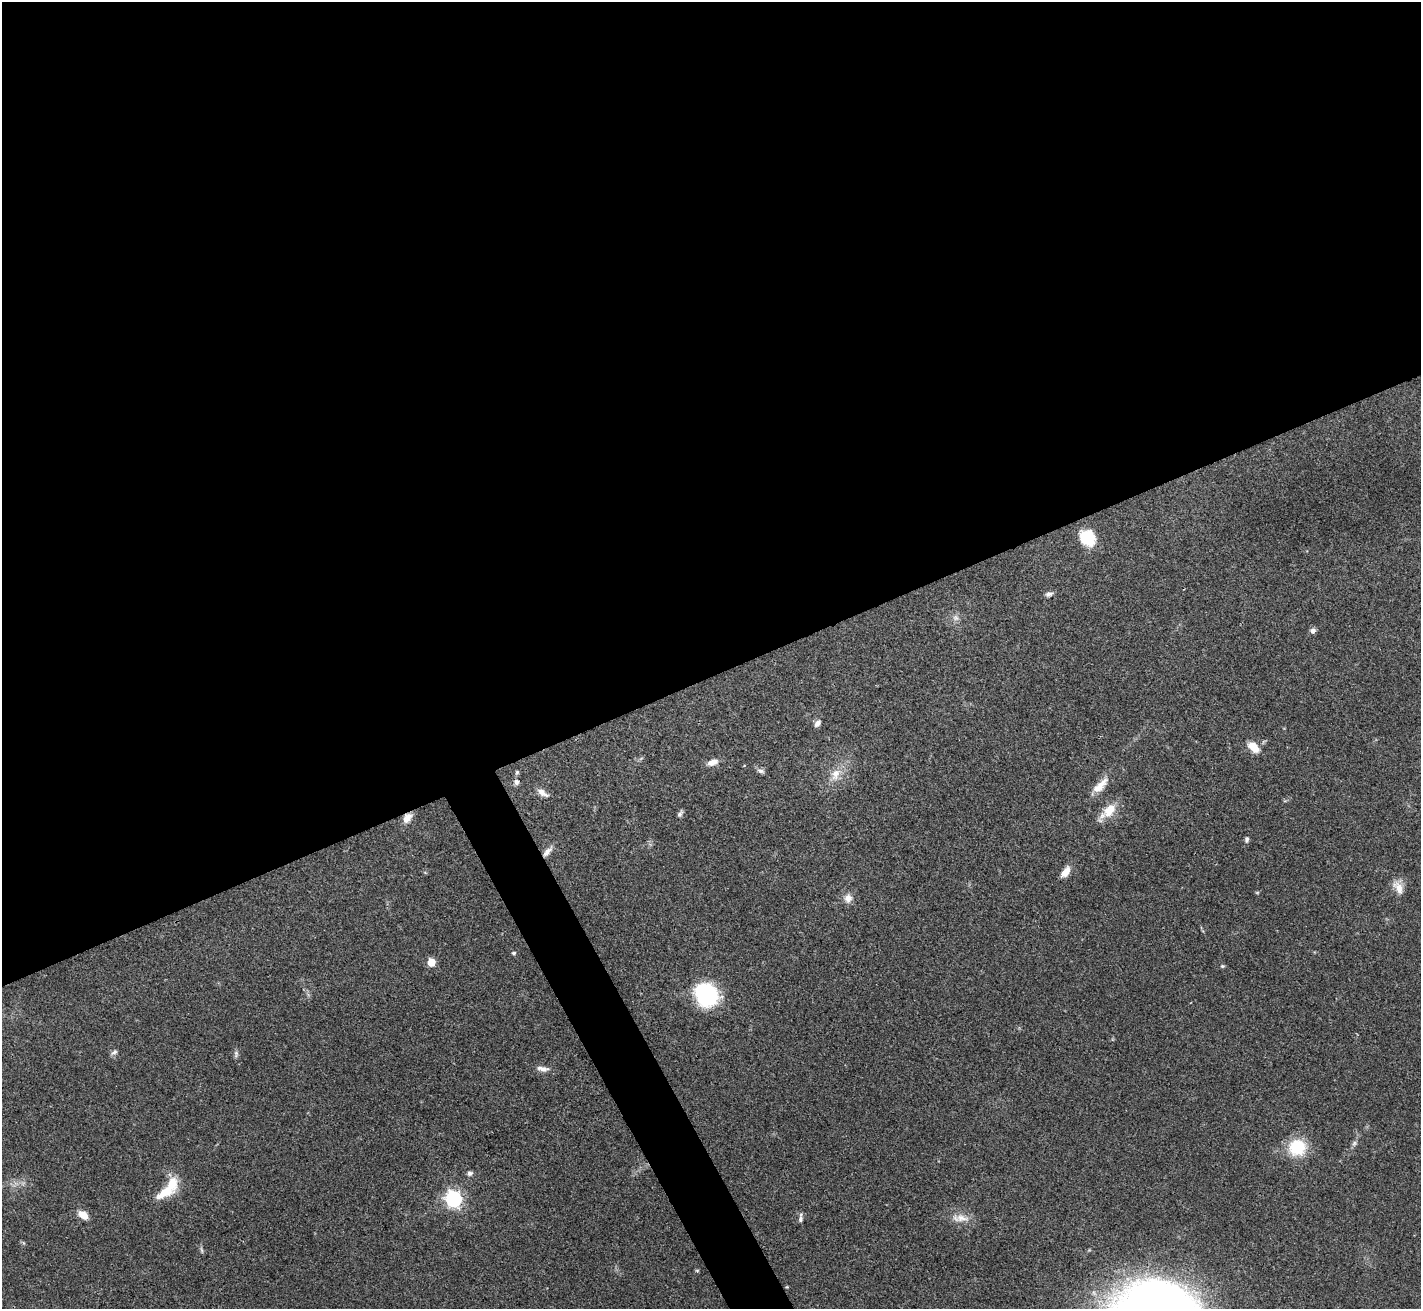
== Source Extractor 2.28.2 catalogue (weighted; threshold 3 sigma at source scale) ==
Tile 2 of 4 x 4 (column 2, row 1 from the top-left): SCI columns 1422-2840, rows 4075-5381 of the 5679 x 5670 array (HDU 1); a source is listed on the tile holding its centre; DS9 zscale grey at full resolution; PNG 1423 x 1311 px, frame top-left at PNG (2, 2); no overlay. Shown black and unused: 54% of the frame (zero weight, under 3 of 4 exposures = <1% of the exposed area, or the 3 px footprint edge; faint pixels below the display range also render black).
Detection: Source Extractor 2.28.2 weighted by HDU 2 'WHT'; one run over the whole footprint, this tile lists its part. Background 0.0648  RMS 0.0052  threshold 0.0234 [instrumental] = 3 sigma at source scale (4.5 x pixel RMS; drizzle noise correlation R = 1.50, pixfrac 1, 0.05/0.05 arcsec/px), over >= 5 px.
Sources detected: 40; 1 inside a brighter listed object's ellipse — not listed separately; the other 39 listed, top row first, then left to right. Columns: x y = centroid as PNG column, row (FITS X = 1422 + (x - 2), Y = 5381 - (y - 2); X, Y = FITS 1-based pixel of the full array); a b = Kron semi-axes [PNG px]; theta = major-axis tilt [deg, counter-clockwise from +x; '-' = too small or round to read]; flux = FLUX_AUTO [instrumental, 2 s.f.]
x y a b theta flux
1087 538 18 15 -49 16
1049 594 8 5 15 1.8
956 618 9 8 - 2.3
1313 631 7 7 - 1.9
817 723 9 6 53 2.4
1254 747 14 9 -48 7.1
712 762 12 7 20 4
761 771 11 5 -17 1.5
517 772 7 5 75 0.94
835 774 19 12 68 7.3
516 782 7 6 - 2.1
1100 785 26 9 46 7.4
542 793 16 7 -35 3.7
1109 811 24 12 43 9.7
680 813 9 5 57 1.3
407 818 14 9 54 4.5
1247 839 7 5 87 1.3
547 852 17 7 49 3.4
1066 872 12 6 53 6.2
1398 887 20 11 -68 5.7
1257 892 6 4 0 0.54
848 898 12 11 - 3.8
513 953 5 5 - 1.1
431 962 5 5 - 14
1222 966 6 5 - 0.76
706 994 23 19 -47 50
114 1052 9 6 38 1.5
236 1054 10 6 84 1.4
543 1069 17 7 -6 3.2
1354 1143 8 6 48 1.4
1297 1147 22 21 - 19
470 1173 6 6 - 1.5
164 1193 24 10 26 12
454 1199 7 6 - 180
83 1215 9 6 -37 7.4
960 1218 26 10 -4 6.4
800 1219 9 6 85 1.7
202 1250 10 4 -79 0.93
697 1271 6 4 0 0.56
Overlapping masked pixels (flux is a lower limit): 2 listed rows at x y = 407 818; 547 852